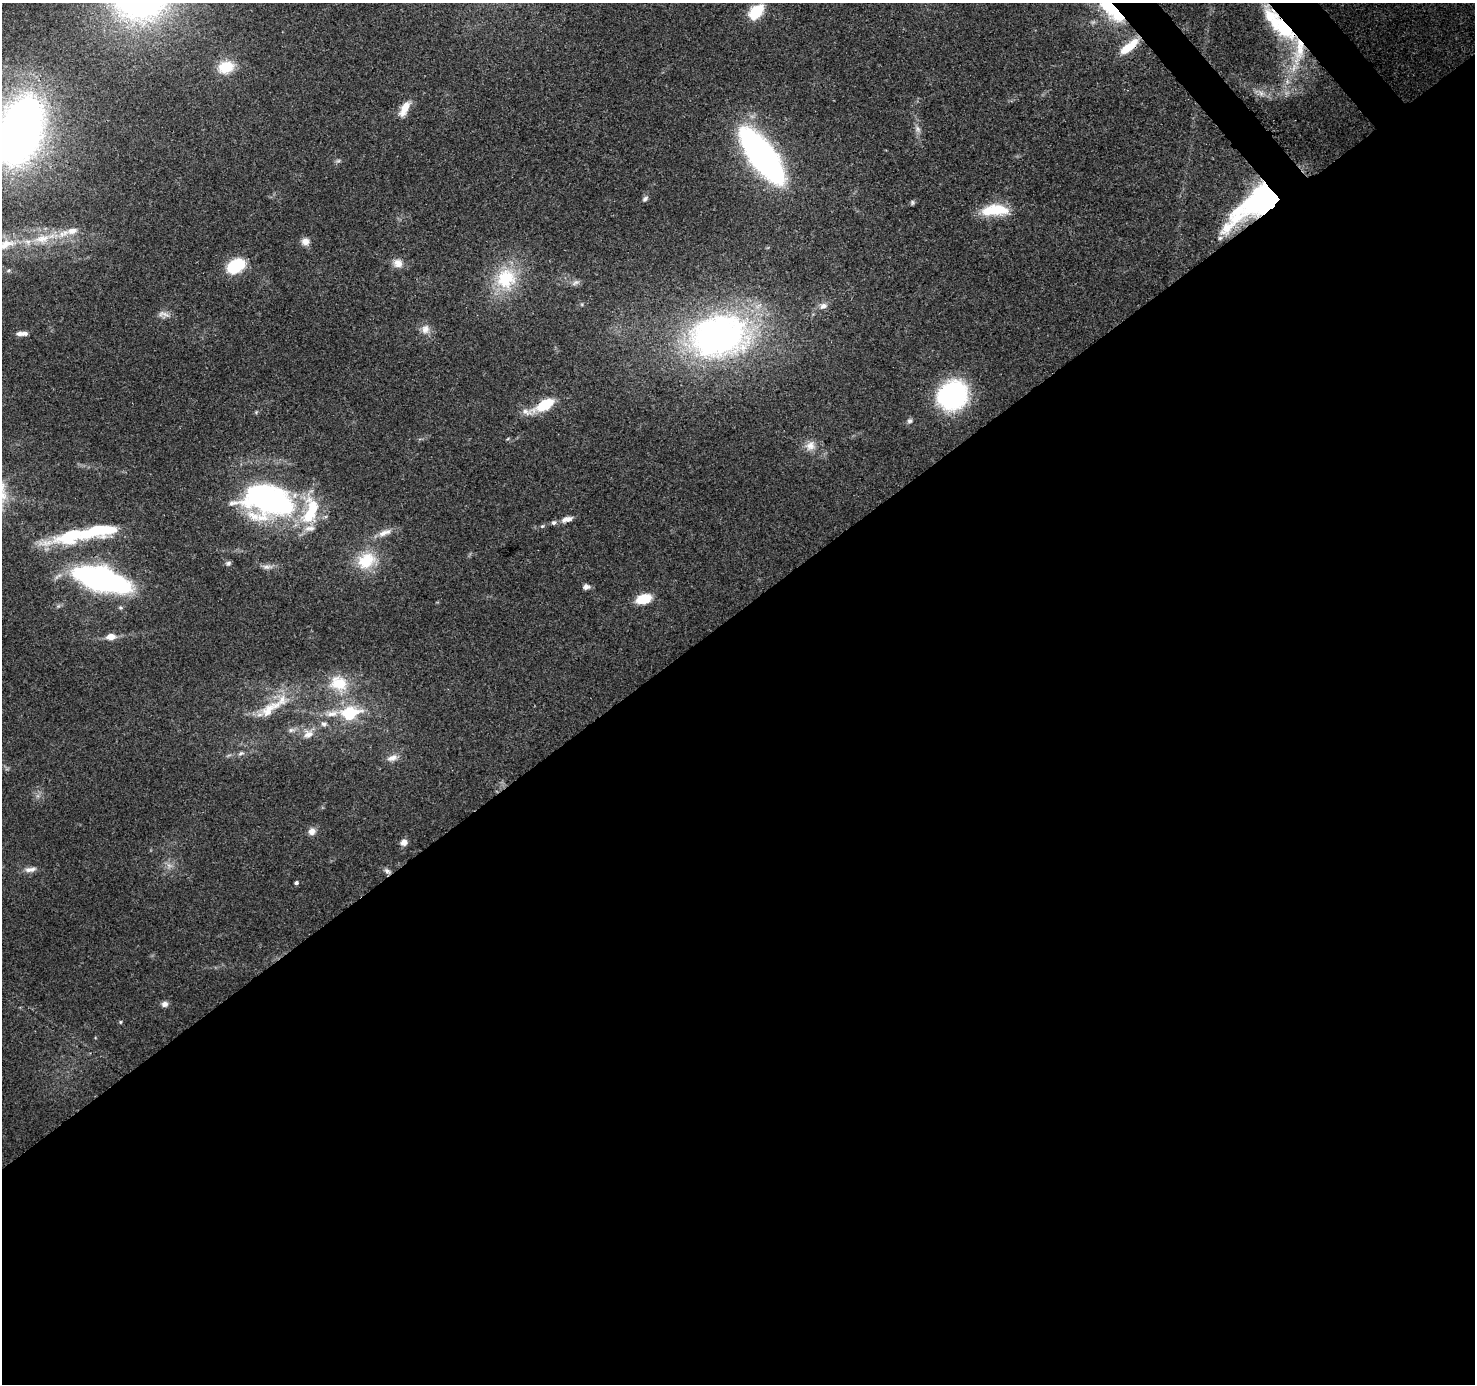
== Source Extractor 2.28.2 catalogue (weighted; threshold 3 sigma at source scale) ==
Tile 15 of 4 x 4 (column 3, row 4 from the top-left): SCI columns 3044-4516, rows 211-1592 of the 6088 x 6013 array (HDU 1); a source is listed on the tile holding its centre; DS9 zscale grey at full resolution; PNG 1477 x 1386 px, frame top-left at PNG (2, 3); no overlay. Shown black and unused: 57% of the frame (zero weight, under 3 of 4 exposures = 7% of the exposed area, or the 3 px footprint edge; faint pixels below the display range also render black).
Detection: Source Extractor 2.28.2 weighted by HDU 2 'WHT'; one run over the whole footprint, this tile lists its part. Background 0.0987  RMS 0.0038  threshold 0.0171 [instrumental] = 3 sigma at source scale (4.5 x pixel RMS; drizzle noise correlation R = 1.50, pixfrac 1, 0.0396/0.0396 arcsec/px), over >= 5 px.
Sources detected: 69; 1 inside a brighter object's white glare — not listed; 6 inside a brighter listed object's ellipse — not listed separately; the other 62 listed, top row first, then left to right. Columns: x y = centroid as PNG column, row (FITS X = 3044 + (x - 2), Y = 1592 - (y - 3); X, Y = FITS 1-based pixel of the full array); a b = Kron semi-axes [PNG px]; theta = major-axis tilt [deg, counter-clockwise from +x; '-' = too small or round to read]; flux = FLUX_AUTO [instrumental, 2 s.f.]
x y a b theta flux
1109 5 16 6 -56 99
756 12 18 11 45 12
1284 28 42 19 -44 30
1127 48 21 10 38 8
226 67 18 14 14 10
1261 93 9 6 -65 1.5
404 109 20 8 62 5.4
917 129 10 7 -46 1.5
20 131 43 25 72 370
762 156 42 17 -54 180
338 161 7 4 18 0.68
645 199 9 5 45 0.96
912 202 6 6 - 0.7
1259 202 56 21 33 93
995 210 33 13 3 14
72 231 16 9 13 4.3
42 239 26 12 8 10
305 241 10 9 - 2.5
6 244 30 13 17 12
398 263 13 11 -22 3.3
236 266 16 11 31 22
506 279 30 27 63 21
575 283 13 6 26 1.4
582 304 6 3 72 0.42
823 306 11 8 26 2.1
163 314 16 7 -9 2.2
425 329 13 11 85 3.2
21 334 14 5 1 2.3
719 336 65 46 11 150
953 395 28 25 41 55
543 405 26 9 25 16
909 421 7 7 - 1
810 446 14 13 - 3.9
269 500 32 19 -12 170
312 510 34 18 -86 18
567 519 14 7 15 2.6
542 526 6 4 43 0.58
98 531 72 14 12 26
384 533 21 8 23 3.6
366 560 27 21 33 14
228 563 6 6 - 0.91
267 567 16 6 1 2
101 579 44 17 -16 120
586 587 8 6 10 1.6
644 599 13 8 12 12
111 637 9 6 7 3.8
339 683 26 21 -18 13
270 709 41 15 34 13
349 713 14 7 3 34
324 724 9 7 -1 1.4
291 730 11 6 5 1.5
308 734 17 12 33 4.2
241 753 9 5 21 1
392 758 16 9 19 2.8
312 831 8 7 - 2.9
404 842 7 6 - 2.6
169 866 10 7 -31 1.8
30 869 17 7 5 2.4
387 871 10 6 -37 1.5
296 883 4 4 - 0.83
164 1004 8 7 - 1.6
120 1022 4 4 - 0.45
Overlapping masked pixels (flux is a lower limit): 6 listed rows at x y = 1109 5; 1284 28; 1127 48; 1259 202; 269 500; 387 871
Isophote crosses this tile's border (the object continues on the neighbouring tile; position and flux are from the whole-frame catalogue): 3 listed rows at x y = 1109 5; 20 131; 6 244